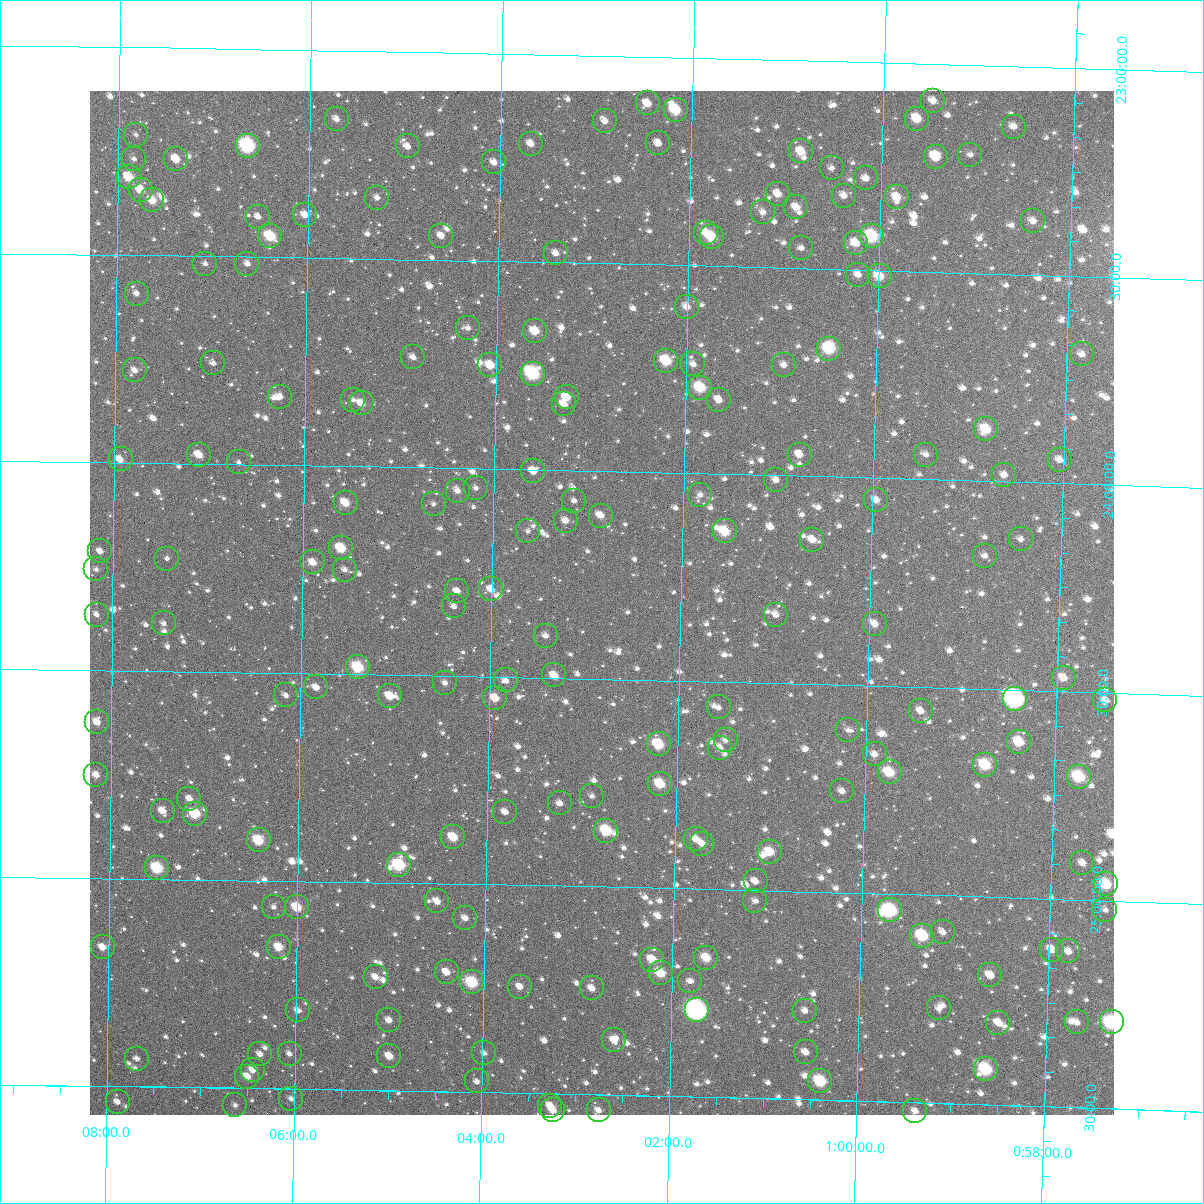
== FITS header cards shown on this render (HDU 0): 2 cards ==
NAXIS1  =                 1024
NAXIS2  =                 1024

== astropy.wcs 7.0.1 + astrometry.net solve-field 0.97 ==
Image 1024 x 1024 px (HDU 0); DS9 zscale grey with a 90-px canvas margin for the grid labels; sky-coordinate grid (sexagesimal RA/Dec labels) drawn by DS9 from the SOLVED WCS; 196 Tycho-2 reference stars matched to detected sources circled (green)
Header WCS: RA---TAN-SIP/DEC--TAN-SIP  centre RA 01:02:50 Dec +24:19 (15.71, +24.32 deg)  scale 8.66 arcsec/px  FOV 147.9' x 147.9'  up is +179 deg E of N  parity flipped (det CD > 0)
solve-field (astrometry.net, Tycho-2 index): VERIFIED the header's WCS against the Tycho-2 star catalogue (verified at 6 index scales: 12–196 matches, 0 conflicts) and refined it, rather than solving blind
Solved WCS: RA---TAN-SIP/DEC--TAN-SIP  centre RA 01:02:50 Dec +24:19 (15.71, +24.32 deg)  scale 8.67 arcsec/px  FOV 147.9' x 147.9'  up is +179 deg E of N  parity flipped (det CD > 0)
The solver's refit moves the header's centre by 0.22 arcsec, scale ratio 1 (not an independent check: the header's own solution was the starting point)
Tycho-2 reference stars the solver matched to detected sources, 196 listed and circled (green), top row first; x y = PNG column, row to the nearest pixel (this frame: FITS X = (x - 90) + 1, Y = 1024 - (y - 91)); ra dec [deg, ICRS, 3 dp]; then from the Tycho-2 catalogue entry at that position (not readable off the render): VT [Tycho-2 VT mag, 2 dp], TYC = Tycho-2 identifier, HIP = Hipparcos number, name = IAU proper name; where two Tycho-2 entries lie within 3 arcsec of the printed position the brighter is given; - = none
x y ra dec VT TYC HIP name
933 101 14.870 +23.089 11.31 1740-1998-1 - -
648 103 15.616 +23.113 10.85 1740-910-1 - -
676 110 15.543 +23.127 9.63 1740-1707-1 - -
337 119 16.429 +23.165 11.56 1740-443-1 - -
917 119 14.911 +23.133 10.27 1740-2053-1 - -
605 121 15.727 +23.157 11.34 1740-1317-1 - -
1014 127 14.657 +23.145 11.39 1740-963-1 - -
136 135 16.953 +23.210 12.26 1747-69-1 - -
658 143 15.586 +23.208 12.03 1740-1219-1 - -
531 144 15.919 +23.216 11.72 1740-1452-1 - -
248 146 16.661 +23.233 8.07 1740-854-1 5213 -
408 146 16.242 +23.228 11.34 1740-1434-1 - -
801 151 15.212 +23.219 10.63 1740-293-1 - -
970 155 14.768 +23.216 12.37 1740-466-1 - -
936 157 14.859 +23.223 10.09 1740-829-1 - -
134 159 16.957 +23.269 13.00 1747-823-1 - -
176 159 16.847 +23.268 10.95 1747-585-1 - -
494 162 16.015 +23.262 11.05 1740-1445-1 - -
832 168 15.130 +23.258 12.51 1740-863-1 - -
129 177 16.971 +23.313 9.94 1747-99-1 - -
866 178 15.041 +23.280 11.73 1740-1743-1 - -
141 190 16.940 +23.342 10.32 1747-1005-1 - -
778 194 15.269 +23.323 11.28 1740-652-1 - -
844 196 15.097 +23.323 11.26 1740-1581-1 - -
897 197 14.958 +23.323 10.69 1740-1174-1 - -
377 198 16.320 +23.352 11.93 1740-2027-1 - -
152 200 16.908 +23.367 10.67 1747-261-1 - -
796 207 15.221 +23.354 11.48 1740-1422-1 - -
763 212 15.307 +23.367 11.93 1740-1116-1 - -
305 215 16.508 +23.397 11.48 1740-1564-1 - -
258 217 16.630 +23.403 11.65 1740-1043-1 - -
1033 221 14.599 +23.371 11.41 1740-498-1 - -
706 233 15.456 +23.420 11.02 1740-1940-1 - -
270 236 16.599 +23.449 9.55 1740-2074-1 - -
441 236 16.149 +23.442 11.78 1740-847-1 - -
872 236 15.021 +23.419 8.86 1740-1582-1 - -
712 237 15.440 +23.431 9.77 1740-1327-1 - -
856 243 15.062 +23.436 10.84 1740-1338-1 - -
801 248 15.204 +23.452 12.04 1740-1484-1 - -
556 253 15.848 +23.478 11.32 1740-871-1 - -
205 264 16.767 +23.518 12.31 1747-151-1 - -
247 264 16.657 +23.517 12.11 1740-1227-1 - -
858 275 15.054 +23.512 11.80 1740-1183-1 - -
880 276 14.998 +23.514 10.19 1740-1143-1 - -
137 294 16.947 +23.592 11.81 1747-33-1 - -
687 307 15.501 +23.599 11.17 1740-1235-1 - -
468 328 16.075 +23.662 11.83 1740-602-1 - -
535 331 15.899 +23.666 10.13 1740-1410-1 - -
829 349 15.125 +23.692 9.05 1740-788-1 4706 -
1082 354 14.461 +23.687 11.55 1740-555-1 - -
413 357 16.218 +23.735 12.10 1740-1396-1 - -
666 361 15.552 +23.730 9.55 1740-800-1 - -
213 363 16.743 +23.757 11.98 1740-1968-1 - -
693 364 15.481 +23.738 11.63 1740-1893-1 - -
490 365 16.014 +23.750 10.42 1740-509-1 - -
784 365 15.243 +23.734 11.82 1740-1672-1 - -
135 370 16.948 +23.777 11.76 1747-1018-1 - -
533 374 15.902 +23.768 8.67 1740-1958-1 4960 -
700 388 15.461 +23.793 9.90 1740-1039-1 - -
280 397 16.565 +23.835 11.81 1740-491-1 - -
567 397 15.812 +23.824 10.73 1740-809-1 - -
353 400 16.373 +23.840 12.76 1740-724-1 - -
719 400 15.412 +23.821 11.16 1740-1153-1 - -
362 403 16.351 +23.848 10.92 1740-452-1 - -
564 404 15.818 +23.841 11.25 1740-26-1 - -
986 429 14.707 +23.875 9.98 1740-317-1 - -
199 455 16.777 +23.978 10.72 1747-492-1 - -
800 455 15.195 +23.948 11.50 1740-1075-1 - -
926 455 14.864 +23.940 12.50 1740-1920-1 - -
121 459 16.983 +23.992 11.30 1747-552-1 - -
1060 460 14.510 +23.944 11.67 1740-843-1 - -
239 462 16.672 +23.995 12.33 1740-1070-1 - -
533 471 15.896 +24.003 11.29 1740-594-1 - -
1004 475 14.655 +23.985 11.68 1740-439-1 - -
776 480 15.256 +24.011 11.69 1740-1232-1 - -
476 488 16.046 +24.047 11.97 1740-1072-1 - -
458 491 16.094 +24.054 11.43 1740-1344-1 - -
700 495 15.454 +24.051 12.22 1740-1914-1 - -
876 500 14.991 +24.053 11.83 1740-264-1 - -
574 501 15.787 +24.073 11.83 1740-1193-1 - -
346 503 16.389 +24.089 10.55 1740-1099-1 - -
434 504 16.157 +24.087 12.28 1740-771-1 - -
601 516 15.716 +24.107 11.75 1740-1720-1 - -
566 521 15.808 +24.121 11.67 1740-1350-1 - -
528 531 15.907 +24.148 12.47 1740-79-1 - -
725 531 15.388 +24.138 9.73 1740-479-1 - -
1021 539 14.606 +24.137 12.25 1740-549-1 - -
812 540 15.156 +24.152 11.33 1740-119-1 - -
341 548 16.399 +24.198 9.80 1740-499-1 5119 -
100 551 17.034 +24.213 11.71 1747-206-1 - -
985 556 14.701 +24.180 12.14 1740-1283-1 - -
167 559 16.857 +24.229 12.34 1747-826-1 - -
313 562 16.472 +24.233 11.04 1740-1033-1 - -
96 569 17.044 +24.257 12.44 1747-714-1 - -
345 570 16.388 +24.249 11.69 1740-561-1 - -
491 589 16.001 +24.289 11.58 1740-569-1 - -
457 591 16.091 +24.296 11.66 1740-587-1 - -
454 606 16.099 +24.333 12.40 1740-844-1 - -
97 615 17.041 +24.366 11.90 1747-386-1 - -
776 615 15.247 +24.335 11.47 1740-1279-1 - -
164 623 16.864 +24.385 12.23 1747-290-1 - -
875 624 14.985 +24.351 11.44 1740-1042-1 - -
546 636 15.854 +24.398 12.29 1740-1053-1 - -
358 667 16.348 +24.484 9.25 1740-43-1 - -
554 675 15.829 +24.494 10.86 1740-605-1 - -
1064 678 14.483 +24.468 11.22 1740-380-1 - -
506 680 15.957 +24.508 11.95 1740-640-1 - -
445 683 16.118 +24.517 11.68 1740-1916-1 - -
316 687 16.458 +24.534 11.62 1740-1976-1 - -
286 695 16.538 +24.554 12.36 1740-72-1 - -
390 696 16.263 +24.551 10.58 1740-1152-1 - -
495 698 15.984 +24.551 10.82 1740-1890-1 - -
1015 699 14.610 +24.522 7.37 1740-16-1 4566 -
1105 700 14.371 +24.519 11.31 1740-1945-1 - -
719 707 15.393 +24.562 12.84 1740-1224-1 - -
921 711 14.858 +24.557 11.51 1740-816-1 - -
97 722 17.037 +24.625 11.28 1747-474-1 - -
848 730 15.049 +24.608 12.40 1740-191-1 - -
726 740 15.373 +24.639 12.09 1740-695-1 - -
1019 742 14.595 +24.625 9.87 1740-90-1 - -
659 744 15.549 +24.654 9.72 1740-729-1 - -
720 748 15.387 +24.659 11.23 1740-1299-1 - -
875 754 14.977 +24.665 11.75 1740-669-1 - -
985 765 14.683 +24.683 9.77 1740-61-1 - -
890 772 14.936 +24.707 9.95 1740-453-1 - -
96 775 17.037 +24.752 11.35 1747-284-1 - -
1079 777 14.434 +24.705 9.19 1740-214-1 - -
660 784 15.543 +24.750 9.89 1740-120-1 - -
842 791 15.060 +24.755 11.61 1740-233-1 - -
592 796 15.723 +24.782 12.32 1740-1056-1 - -
189 799 16.790 +24.806 11.52 1747-780-1 - -
560 803 15.808 +24.801 12.02 1740-200-1 - -
163 811 16.860 +24.836 10.96 1747-644-1 - -
505 812 15.952 +24.825 11.69 1740-202-1 - -
195 814 16.774 +24.841 9.46 1747-482-1 5246 -
606 831 15.683 +24.865 9.37 1740-853-1 - -
453 837 16.088 +24.888 10.37 1740-76-1 - -
696 839 15.445 +24.880 11.61 1740-193-1 - -
259 840 16.604 +24.904 9.65 1740-642-1 - -
702 844 15.428 +24.891 11.32 1740-139-1 - -
770 852 15.248 +24.907 10.25 1740-394-1 - -
1082 863 14.418 +24.911 11.63 1740-64-1 - -
399 865 16.231 +24.958 8.76 1740-592-1 - -
157 868 16.873 +24.974 9.09 1747-150-1 5277 -
756 881 15.283 +24.978 11.86 1740-113-1 - -
1106 884 14.354 +24.961 9.50 1740-10-1 - -
437 901 16.128 +25.043 11.55 1743-1452-1 - -
755 901 15.283 +25.025 12.07 1743-1900-1 - -
274 907 16.562 +25.063 12.51 1743-2158-1 - -
297 907 16.500 +25.064 10.11 1743-702-1 - -
890 910 14.925 +25.040 8.40 1743-1244-1 - -
1105 910 14.354 +25.023 12.89 1743-1660-1 - -
465 918 16.052 +25.082 11.62 1743-964-1 - -
943 932 14.783 +25.088 12.31 1743-1718-1 - -
922 936 14.837 +25.098 9.09 1743-2088-1 4620 -
103 947 17.015 +25.166 10.96 1750-239-1 - -
279 947 16.547 +25.160 10.80 1743-1390-1 - -
1052 950 14.492 +25.122 11.05 1743-806-1 - -
1068 951 14.448 +25.126 11.83 1743-1468-1 - -
706 958 15.409 +25.165 10.32 1743-1774-1 - -
652 960 15.553 +25.172 10.39 1743-1782-1 - -
447 972 16.099 +25.213 10.98 1743-2122-1 - -
661 973 15.530 +25.205 9.83 1743-1792-1 - -
990 975 14.653 +25.188 10.90 1743-1114-1 - -
376 977 16.288 +25.228 11.19 1743-1754-1 - -
690 981 15.451 +25.222 11.95 1743-1654-1 - -
472 982 16.031 +25.236 9.14 1743-610-1 - -
520 987 15.903 +25.244 11.40 1743-1954-1 - -
592 988 15.712 +25.245 11.42 1743-1526-1 - -
939 1008 14.788 +25.272 11.99 1743-1554-1 - -
298 1010 16.494 +25.311 12.10 1743-192-1 - -
697 1010 15.432 +25.292 6.80 1743-1174-1 4809 -
805 1011 15.144 +25.286 11.66 1743-1580-1 - -
389 1020 16.250 +25.331 11.37 1743-1712-1 - -
1077 1022 14.419 +25.295 11.40 1743-1068-1 - -
1112 1022 14.326 +25.293 8.53 1743-1788-1 4471 -
998 1023 14.628 +25.302 11.19 1743-1894-1 - -
614 1040 15.649 +25.368 11.15 1743-2052-1 - -
806 1052 15.139 +25.386 11.45 1743-1196-1 - -
484 1053 15.995 +25.406 12.41 1743-612-1 - -
260 1054 16.592 +25.418 12.02 1743-1740-1 - -
290 1054 16.514 +25.416 13.02 1743-570-1 - -
389 1056 16.247 +25.418 11.14 1743-2096-1 - -
137 1059 16.920 +25.433 12.08 1750-1185-1 - -
986 1069 14.658 +25.415 8.86 1743-700-1 - -
253 1070 16.611 +25.456 11.66 1743-212-1 - -
247 1077 16.625 +25.472 11.07 1743-400-1 - -
477 1081 16.013 +25.475 12.17 1743-686-1 - -
820 1081 15.098 +25.455 9.12 1743-1082-1 - -
291 1099 16.507 +25.524 11.86 1743-560-1 - -
118 1102 16.970 +25.538 11.75 1750-1217-1 - -
235 1105 16.657 +25.542 12.30 1743-1844-1 - -
550 1106 15.816 +25.529 11.46 1743-614-1 - -
553 1110 15.809 +25.540 10.85 1743-88-1 - -
599 1110 15.687 +25.537 11.78 1743-1238-1 - -
915 1111 14.843 +25.520 12.06 1743-1212-1 - -